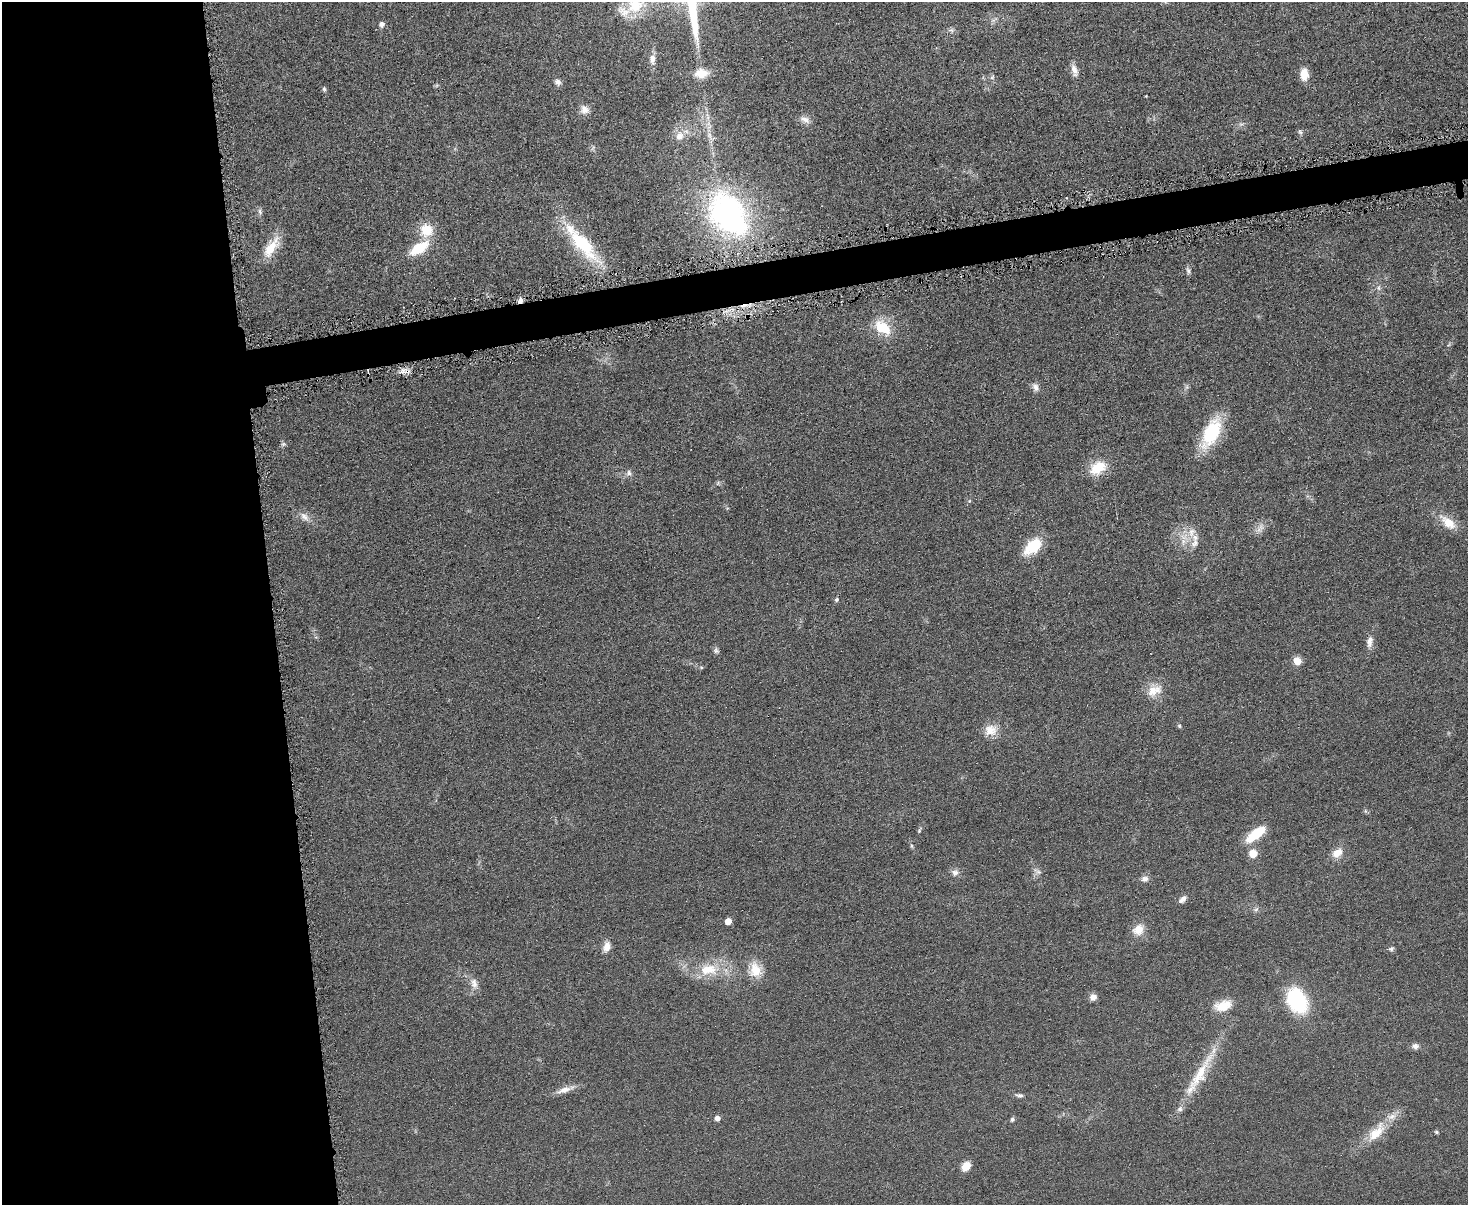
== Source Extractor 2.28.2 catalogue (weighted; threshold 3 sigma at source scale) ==
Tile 7 of 3 x 4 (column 1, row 3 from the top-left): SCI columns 145-1610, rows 1207-2409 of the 4798 x 4820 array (HDU 1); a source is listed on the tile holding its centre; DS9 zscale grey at full resolution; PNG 1470 x 1207 px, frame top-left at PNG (2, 2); no overlay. Shown black and unused: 21% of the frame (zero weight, under 4 of 8 exposures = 1% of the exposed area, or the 3 px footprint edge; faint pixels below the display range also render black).
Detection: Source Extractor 2.28.2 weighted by HDU 2 'WHT'; one run over the whole footprint, this tile lists its part. Background 0.0578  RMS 0.0079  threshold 0.0323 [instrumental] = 3 sigma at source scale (4.09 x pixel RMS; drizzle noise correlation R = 1.36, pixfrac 0.8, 0.05/0.05 arcsec/px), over >= 5 px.
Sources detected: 80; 1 too faint to see at this stretch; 1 inside a brighter object's white glare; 2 cosmic-ray / hot-pixel residue — not listed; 3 inside a brighter listed object's ellipse — not listed separately; the other 73 listed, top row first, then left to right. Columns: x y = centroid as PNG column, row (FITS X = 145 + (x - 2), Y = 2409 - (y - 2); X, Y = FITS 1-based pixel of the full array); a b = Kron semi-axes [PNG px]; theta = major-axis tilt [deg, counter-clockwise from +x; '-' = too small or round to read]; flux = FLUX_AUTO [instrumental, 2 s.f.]
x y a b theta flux
635 5 25 22 13 26
382 24 7 6 - 2.8
951 30 8 6 -1 2
652 59 14 8 82 4.4
1074 70 16 7 -72 4.8
701 73 12 9 4 12
1304 74 13 8 89 9.3
992 77 7 5 31 1.3
558 82 8 7 - 2.9
324 89 6 5 - 1.3
1146 96 2 2 - 0.42
584 109 11 10 - 5.1
805 119 15 7 -30 4
1300 132 7 5 -45 1.4
680 136 10 9 - 6.2
709 136 12 6 -79 3.9
260 212 9 5 -65 1.8
727 213 45 38 -63 170
426 230 16 15 - 16
582 243 60 16 -49 53
271 248 31 11 55 15
419 248 17 8 33 30
1188 271 10 5 -70 1.8
1379 288 7 4 -71 1.5
520 300 7 5 83 2.8
882 327 25 15 -37 20
403 371 8 6 46 3.4
1035 387 12 8 -62 3.6
1211 433 31 14 64 48
283 444 7 6 - 1.5
1098 468 19 14 30 18
629 473 8 7 - 2.5
969 501 6 4 88 0.88
304 517 15 8 -40 5.2
1448 522 24 12 -40 13
1192 532 14 10 71 7.9
1033 546 20 12 41 26
836 600 5 5 - 1.3
1370 641 16 8 81 5.1
716 651 9 6 -62 1.9
1297 661 5 5 - 19
701 667 6 4 -2 0.98
1154 691 21 14 27 11
1179 726 5 4 - 1
990 730 17 15 12 9.9
919 830 9 4 64 1.3
1256 834 24 10 37 21
1337 853 13 9 37 8.3
1253 854 5 5 - 20
1038 871 13 6 -34 2.7
955 872 9 9 - 3.4
1145 879 10 7 10 3.2
1182 899 11 6 43 3.2
1256 909 7 5 30 1.6
728 921 5 5 - 9.7
1138 930 15 12 41 9.3
607 947 13 8 72 5.7
1391 949 7 5 26 1.7
708 970 28 17 5 24
755 970 20 15 -83 14
474 983 15 9 -79 5.4
1093 997 7 7 - 4.3
1297 1001 21 15 -63 63
1223 1006 24 13 15 12
1415 1046 8 7 - 3
1200 1075 69 14 60 31
564 1090 21 8 17 6.4
1019 1095 10 5 -9 2.1
717 1118 5 5 - 4.6
1012 1119 6 5 - 1.5
1376 1132 30 13 48 19
1436 1132 5 4 - 1.3
966 1166 9 7 48 9.8
Overlapping masked pixels (flux is a lower limit): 2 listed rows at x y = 520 300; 403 371
Isophote crosses this tile's border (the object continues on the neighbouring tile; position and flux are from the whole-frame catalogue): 1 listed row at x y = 635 5